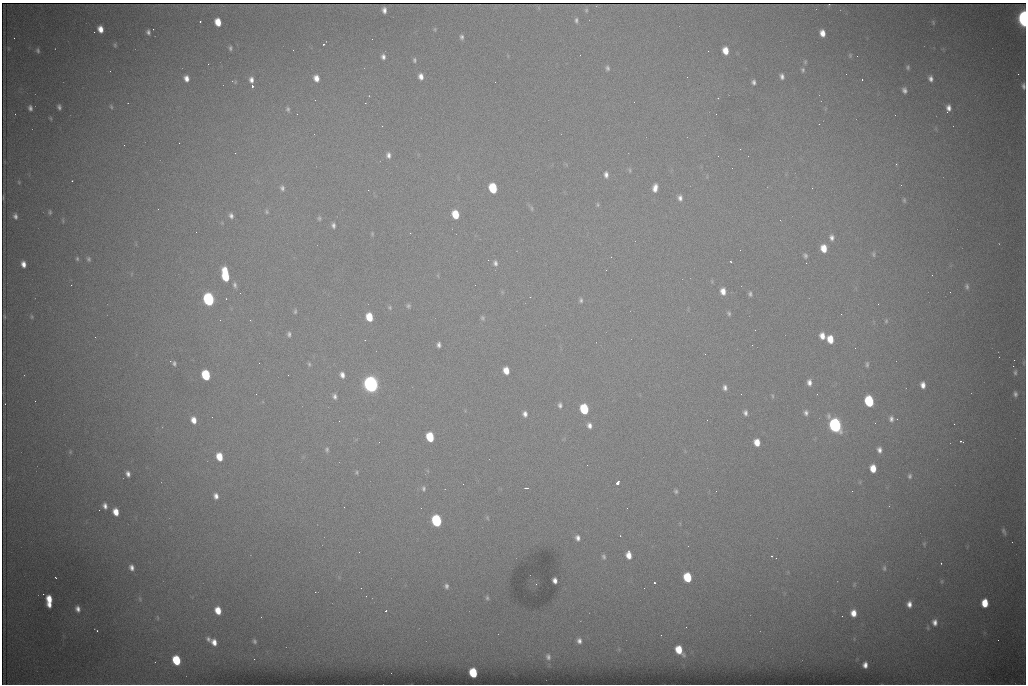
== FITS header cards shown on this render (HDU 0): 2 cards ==
NAXIS1  =                 1024 /fastest changing axis
NAXIS2  =                  682 /next to fastest changing axis

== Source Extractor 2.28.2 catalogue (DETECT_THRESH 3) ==
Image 1024 x 682 px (HDU 0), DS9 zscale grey, 1 PNG px = 1 image px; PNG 1028 x 686 px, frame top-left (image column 1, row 682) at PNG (2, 3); no overlay
Background 4470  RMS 44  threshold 131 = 3 sigma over >= 5 px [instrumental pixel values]
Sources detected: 223; all 223 listed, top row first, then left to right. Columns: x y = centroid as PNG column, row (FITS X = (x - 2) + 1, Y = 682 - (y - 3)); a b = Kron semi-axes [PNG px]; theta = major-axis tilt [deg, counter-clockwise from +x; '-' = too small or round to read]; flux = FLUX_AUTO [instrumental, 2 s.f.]
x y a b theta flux
384 10 6 4 -85 1.3e+04
586 10 6 5 - 4.9e+03
1024 19 9 5 -86 1.0e+06
576 20 7 5 -90 6.7e+03
200 22 3 2 - 2.8e+03
218 22 7 5 -74 4.9e+04
933 22 7 4 -67 3.9e+03
100 29 6 5 - 2.8e+04
435 29 5 5 - 3.2e+03
148 32 5 4 - 7.7e+03
822 33 6 5 - 2.6e+04
462 37 6 4 -79 7.0e+03
14 38 2 2 - 1.5e+03
323 44 2 2 - 2.5e+03
115 45 5 4 - 4.1e+03
230 48 4 3 - 5.1e+03
38 50 6 4 -77 6.1e+03
725 51 7 5 -78 3.9e+04
850 55 6 5 - 3.9e+03
857 56 2 2 - 1.4e+03
383 57 6 5 - 1.0e+04
414 60 6 4 -89 5.4e+03
805 62 6 5 - 4.1e+03
208 64 3 2 - 2.8e+03
908 67 5 4 - 5.2e+03
607 68 7 5 -76 6.9e+03
803 70 6 5 - 5.5e+03
1018 74 2 2 - 1.5e+04
421 76 7 5 -77 1.8e+04
782 76 5 4 - 1.0e+04
186 78 6 5 - 1.9e+04
316 78 7 5 -73 2.3e+04
862 79 3 2 - 4.9e+03
931 79 7 5 -78 1.2e+04
251 80 7 5 -85 1.5e+04
235 82 6 3 72 2.9e+03
754 82 5 4 - 7.9e+03
252 86 3 3 - 9.5e+04
1023 86 8 5 -80 9.8e+03
904 90 6 4 -68 1.1e+04
718 98 3 2 - 3.8e+03
59 107 5 4 - 7.7e+03
111 107 6 4 -64 4.2e+03
30 108 7 5 -76 9.8e+03
949 108 6 5 - 1.6e+04
288 109 7 6 - 7.6e+03
947 112 2 2 - 3.6e+03
297 114 3 2 - 2.7e+03
382 126 2 2 - 1.9e+03
179 143 2 2 - 3.7e+03
124 145 2 2 - 1.8e+03
740 149 3 2 - 3.0e+03
235 153 2 2 - 1.5e+03
388 155 7 5 -81 1.2e+04
896 164 4 3 - 2.5e+03
630 170 6 4 -82 4.7e+03
606 175 8 5 -80 1.3e+04
72 181 2 2 - 5.4e+03
19 182 5 4 - 3.3e+03
901 185 2 2 - 1.7e+03
282 188 7 6 - 8.6e+03
493 188 7 5 -74 1.7e+05
655 188 9 6 81 2.2e+04
812 188 2 2 - 3.9e+03
368 190 2 2 - 8.9e+03
3 198 3 2 - 2.0e+03
680 198 8 6 -81 1.3e+04
904 200 7 4 -81 4.8e+03
598 205 7 5 90 4.9e+03
532 208 8 4 -81 4.7e+03
50 212 5 4 - 4.7e+03
267 212 6 5 - 4.5e+03
455 214 7 5 -75 7.7e+04
15 216 7 5 -81 9.7e+03
231 216 7 5 -76 9.4e+03
319 218 6 4 -81 4.7e+03
780 220 2 2 - 2.2e+03
333 225 6 5 - 8.6e+03
410 233 2 2 - 1.4e+03
372 234 6 4 90 3.4e+03
831 237 7 6 - 1.1e+04
824 248 7 5 -78 4.4e+04
873 254 7 4 -84 5.0e+03
805 256 5 4 - 6.2e+03
77 259 5 4 - 4.2e+03
89 259 6 5 - 5.8e+03
488 260 3 2 - 2.0e+03
731 261 3 3 - 3.5e+03
495 263 7 6 - 1.0e+04
23 264 6 4 -76 1.9e+04
606 270 2 2 - 1.4e+03
225 275 12 5 -81 1.4e+05
932 275 2 2 - 1.2e+03
71 285 2 2 - 7.0e+03
235 285 7 5 -76 7.4e+03
967 286 8 5 -78 7.2e+03
723 291 7 6 - 2.6e+04
750 294 5 4 - 6.5e+03
530 297 2 2 - 1.3e+03
209 299 7 6 - 6.5e+05
226 299 3 2 - 2.9e+03
581 300 6 5 - 6.4e+03
878 304 2 2 - 1.5e+03
408 306 6 6 - 6.0e+03
390 307 6 5 - 4.5e+03
295 311 6 4 88 4.5e+03
729 313 6 5 - 5.7e+03
841 314 3 2 - 2.5e+03
4 317 3 2 - 2.7e+03
32 317 6 4 -84 3.8e+03
369 317 7 5 -73 7.2e+04
483 318 6 5 - 5.8e+03
886 321 6 5 - 4.3e+03
755 330 2 2 - 1.6e+03
289 334 6 4 -89 7.3e+03
822 336 7 6 - 2.4e+04
830 339 7 5 -80 4.8e+04
439 345 5 4 - 9.4e+03
752 345 3 2 - 4.4e+03
1014 360 3 2 - 2.2e+03
174 363 5 4 - 6.2e+03
259 363 2 2 - 1.6e+03
1024 363 7 3 81 4.1e+03
309 364 6 4 -88 5.0e+03
867 364 7 4 89 5.6e+03
1013 366 2 2 - 1.9e+04
506 370 6 5 - 3.7e+04
1015 372 7 4 84 6.5e+03
206 375 7 5 -73 1.9e+05
288 375 2 2 - 1.8e+03
342 375 7 5 -70 1.5e+04
809 382 7 5 -83 1.5e+04
371 384 8 7 - 1.7e+06
923 385 6 5 - 1.8e+04
725 388 7 5 -76 1.1e+04
256 394 2 2 - 1.9e+03
817 394 2 2 - 1.9e+03
1015 394 7 5 -76 9.2e+03
335 396 8 6 -81 1.0e+04
773 396 6 4 -88 3.7e+03
35 401 2 2 - 1.8e+03
869 401 7 6 - 2.3e+05
560 405 6 5 - 8.3e+03
584 409 7 6 - 1.9e+05
745 413 7 5 -75 9.9e+03
806 413 7 6 - 1.1e+04
525 414 6 5 - 1.3e+04
891 419 6 5 - 1.1e+04
194 420 7 5 -73 2.5e+04
339 421 2 2 - 1.4e+03
875 423 2 2 - 1.8e+03
954 424 2 2 - 9.3e+03
589 425 6 5 - 1.3e+04
835 425 8 6 -71 9.3e+05
430 437 7 5 -73 1.3e+05
961 441 4 2 - 4.6e+03
757 442 6 5 - 3.7e+04
327 449 7 5 -90 6.9e+03
879 450 6 5 - 1.3e+04
70 452 5 4 - 3.6e+03
219 457 7 6 - 5.7e+04
587 465 2 2 - 3.4e+03
873 468 7 5 -83 4.4e+04
357 472 5 4 - 4.3e+03
128 474 6 4 -70 1.2e+04
910 476 7 5 78 6.4e+03
617 483 4 3 - 1.0e+05
463 484 2 2 - 1.2e+03
423 488 7 5 86 6.6e+03
526 488 4 2 - 4.7e+03
676 491 5 4 - 5.1e+03
716 491 3 2 - 2.1e+03
852 491 2 2 - 1.7e+03
216 496 7 6 - 1.5e+04
105 506 7 5 -73 1.3e+04
344 507 2 2 - 4.0e+03
116 512 7 5 -73 3.6e+04
487 518 7 3 -81 3.6e+03
436 521 7 6 - 3.9e+05
1004 531 10 4 -69 7.3e+03
620 536 2 2 - 2.0e+03
578 538 7 5 -76 1.3e+04
924 544 5 5 - 3.7e+03
629 555 8 5 -81 3.0e+04
772 556 3 2 - 3.4e+03
604 557 8 6 -85 7.4e+03
776 558 2 2 - 1.2e+03
941 563 3 2 - 3.3e+03
132 567 9 7 -72 1.6e+04
884 568 9 5 -90 8.6e+03
687 577 7 6 - 1.3e+05
56 578 2 2 - 2.4e+03
555 580 5 4 - 1.3e+04
942 581 6 5 - 4.6e+03
654 583 3 3 - 9.8e+04
536 584 2 2 - 1.3e+03
854 584 7 4 71 4.6e+03
446 586 6 5 - 8.1e+03
43 594 2 2 - 9.8e+03
487 598 6 5 - 5.1e+03
49 599 8 5 89 4.4e+04
140 599 9 5 -72 7.6e+03
985 603 7 5 -89 6.4e+04
49 604 6 3 -77 1.7e+04
909 604 8 6 -88 1.9e+04
78 609 7 5 -75 1.4e+04
218 610 7 5 -73 4.4e+04
386 611 3 2 - 2.5e+03
853 613 7 6 - 3.1e+04
842 616 2 2 - 1.1e+03
157 618 7 3 -81 4.3e+03
935 622 10 8 -88 2.1e+04
97 631 3 2 - 4.8e+03
208 639 6 5 - 8.0e+03
254 641 5 4 - 5.7e+03
579 641 5 4 - 1.1e+04
214 642 7 6 - 2.3e+04
679 650 8 6 -60 6.3e+04
548 657 5 4 - 7.3e+03
254 659 2 2 - 5.3e+03
176 660 7 5 -70 1.4e+05
865 665 6 4 83 1.6e+04
473 673 7 5 -76 1.3e+05
At the frame edge (FLAGS 8, measured only in part): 2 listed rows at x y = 1024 19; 1023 86

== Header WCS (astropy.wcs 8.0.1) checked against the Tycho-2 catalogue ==
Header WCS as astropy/WCSLIB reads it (CRVAL/CRPIX/CD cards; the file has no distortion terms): RA---TAN/DEC--TAN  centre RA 07:06:07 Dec +31:10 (106.53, +31.16 deg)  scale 1.43 arcsec/px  FOV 24.4' x 16.3'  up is -93 deg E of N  parity flipped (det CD > 0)
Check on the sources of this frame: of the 60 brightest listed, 10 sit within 2.1 arcsec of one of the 15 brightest Tycho-2 stars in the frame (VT <= 12.35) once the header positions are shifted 0.59 arcsec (0.33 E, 0.49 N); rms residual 0.88 arcsec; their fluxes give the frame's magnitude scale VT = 24.96 - 2.5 log10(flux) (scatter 0.13 mag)
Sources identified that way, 10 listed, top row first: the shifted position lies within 2.1 arcsec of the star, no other Tycho-2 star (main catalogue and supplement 1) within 4.2 arcsec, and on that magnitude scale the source's flux lands within +1.5 / -3 mag of the star's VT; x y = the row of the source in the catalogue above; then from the Tycho-2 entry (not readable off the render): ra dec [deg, ICRS J2000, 3 dp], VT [Tycho-2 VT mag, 2 dp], TYC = Tycho-2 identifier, HIP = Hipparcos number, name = IAU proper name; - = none
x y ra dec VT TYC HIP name
1024 19 106.369 +31.359 8.79 2438-636-1 - -
493 188 106.458 +31.151 12.35 2438-728-1 - -
209 299 106.516 +31.041 10.39 2438-398-1 - -
206 375 106.551 +31.041 11.84 2438-663-1 - -
371 384 106.552 +31.106 9.20 2438-180-1 - -
869 401 106.550 +31.305 11.61 2438-184-1 - -
584 409 106.559 +31.192 11.79 2438-1039-1 - -
835 425 106.562 +31.292 10.01 2438-106-1 - -
436 521 106.614 +31.135 11.36 2438-550-1 - -
473 673 106.684 +31.152 11.76 2438-931-1 - -